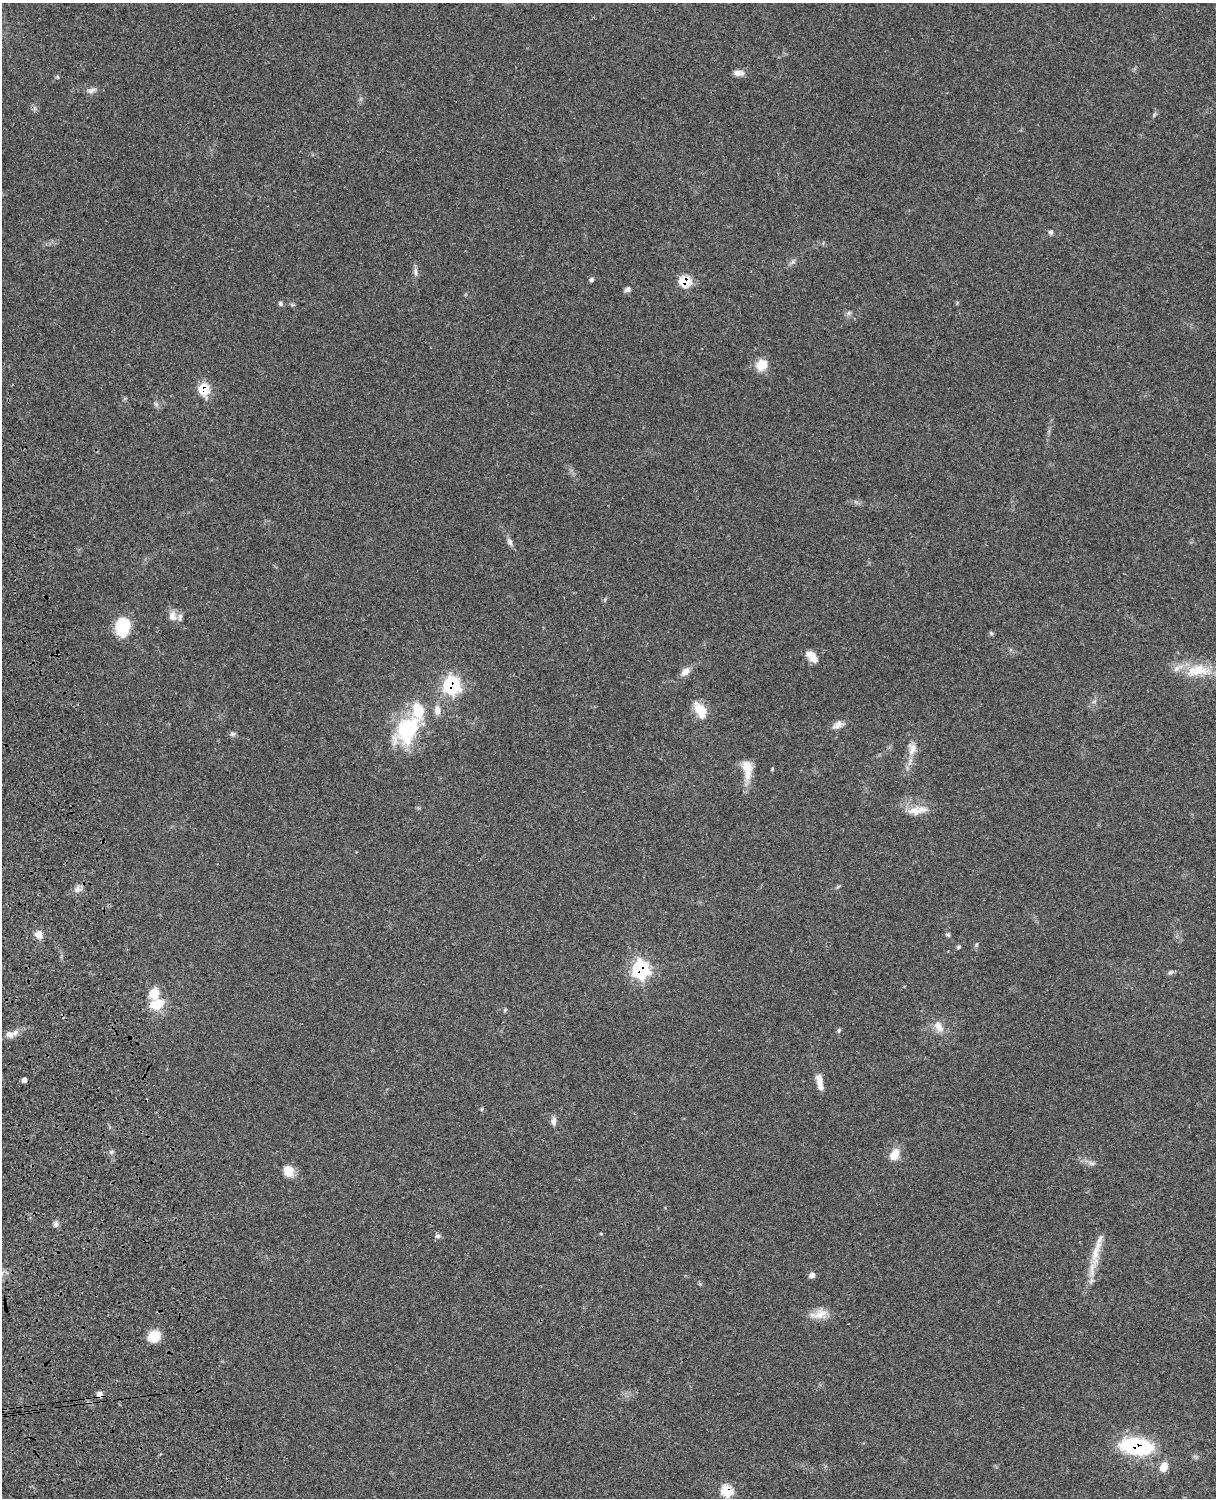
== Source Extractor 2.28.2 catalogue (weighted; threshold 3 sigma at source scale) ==
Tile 7 of 4 x 3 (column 3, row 2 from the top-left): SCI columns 2550-3763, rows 1774-3269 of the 5092 x 4930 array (HDU 1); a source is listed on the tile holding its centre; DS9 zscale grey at full resolution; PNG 1218 x 1500 px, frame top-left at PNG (2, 3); no overlay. Shown black and unused: <1% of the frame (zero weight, under 3 of 4 exposures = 6% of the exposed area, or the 3 px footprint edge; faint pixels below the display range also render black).
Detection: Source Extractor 2.28.2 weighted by HDU 2 'WHT'; one run over the whole footprint, this tile lists its part. Background 0.0849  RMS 0.006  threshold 0.027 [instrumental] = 3 sigma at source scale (4.5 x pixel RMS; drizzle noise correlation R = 1.50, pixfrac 1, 0.05/0.05 arcsec/px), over >= 5 px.
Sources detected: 69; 1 inside a brighter object's white glare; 1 cosmic-ray / hot-pixel residue — not listed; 8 inside a brighter listed object's ellipse — not listed separately; the other 59 listed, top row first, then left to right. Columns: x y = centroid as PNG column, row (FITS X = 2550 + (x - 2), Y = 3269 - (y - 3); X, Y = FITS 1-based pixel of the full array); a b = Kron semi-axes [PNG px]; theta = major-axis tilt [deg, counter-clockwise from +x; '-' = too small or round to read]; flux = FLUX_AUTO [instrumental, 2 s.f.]
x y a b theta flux
739 73 13 7 -1 3.2
57 77 5 5 - 0.72
91 90 14 6 15 2.5
1051 232 6 5 - 1.3
793 262 7 4 -18 1.2
415 272 12 5 -87 2.1
591 279 6 6 - 1.2
685 281 7 7 - 26
628 289 8 6 24 1.7
280 304 7 5 -49 1.2
849 313 6 6 - 1.4
762 365 15 13 46 8.2
204 389 8 7 - 23
156 404 8 4 -45 1.3
510 542 12 6 -62 2.1
172 616 14 10 -71 4.4
123 625 16 13 26 19
991 633 6 4 -45 0.84
813 659 15 10 -29 4.4
1198 670 36 16 6 19
685 671 12 8 45 4.6
451 685 8 8 - 120
700 710 23 12 -62 11
838 725 16 9 27 3.9
407 730 41 26 56 46
232 734 8 6 0 1.3
912 749 17 11 89 6
772 769 5 4 - 0.58
747 772 26 11 84 8.8
915 811 22 12 4 8.7
78 889 13 5 3 2.4
38 935 9 8 - 4.8
948 935 7 5 -19 1
976 945 6 4 72 0.79
958 947 5 5 - 0.85
640 969 8 8 - 130
1170 972 8 5 26 1.3
157 1004 16 12 18 13
505 1010 6 4 46 0.71
939 1027 18 11 -58 6
839 1030 5 5 - 0.86
11 1034 17 8 15 5.2
24 1080 4 4 - 2.6
820 1082 21 8 -74 5.4
482 1109 6 3 72 0.59
554 1121 10 6 87 2.8
111 1152 6 5 - 1.2
894 1154 17 10 60 6.9
1091 1163 10 5 -21 2
288 1171 14 12 -69 7.1
56 1224 8 6 -79 1.8
438 1236 7 6 - 1.7
1096 1250 56 9 77 14
812 1275 6 6 - 2.3
819 1314 25 12 14 7.8
154 1336 11 9 27 15
1136 1446 24 12 -7 75
1164 1467 11 8 65 6.4
727 1491 7 6 - 30
Overlapping masked pixels (flux is a lower limit): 6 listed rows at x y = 685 281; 204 389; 451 685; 640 969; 1136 1446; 727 1491